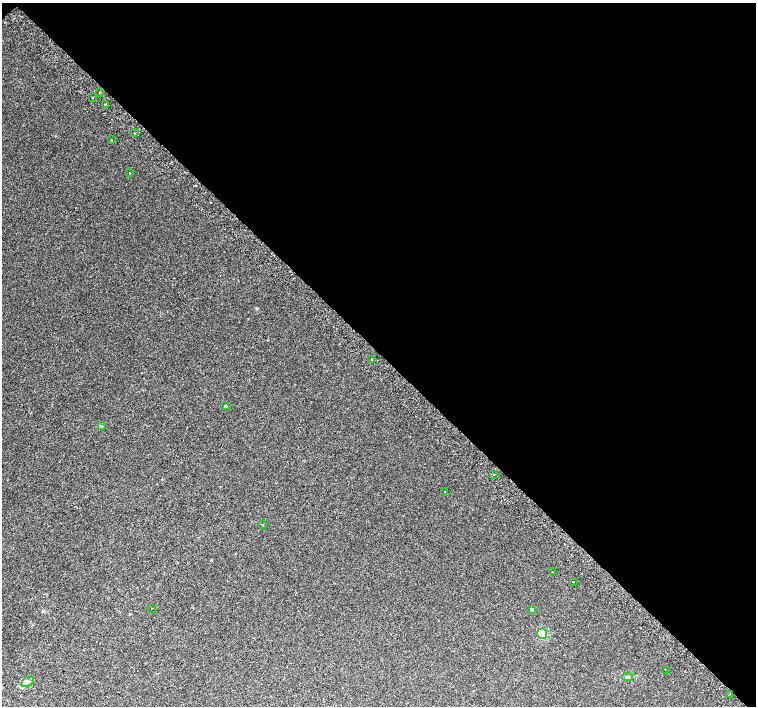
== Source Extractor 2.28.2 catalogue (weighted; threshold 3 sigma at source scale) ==
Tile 3 of 4 x 4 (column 3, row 1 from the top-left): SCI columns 3049-4555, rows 4478-5885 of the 6092 x 6075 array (HDU 1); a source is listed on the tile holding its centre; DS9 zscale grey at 2 x 2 block average (1 PNG px = mean of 2 x 2 image px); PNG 758 x 708 px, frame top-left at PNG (2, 3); each listed source drawn as its Kron ellipse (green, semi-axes under 4 px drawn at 4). Shown black and unused: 50% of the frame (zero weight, under 2 of 3 exposures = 2% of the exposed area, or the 3 px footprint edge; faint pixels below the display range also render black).
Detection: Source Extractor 2.28.2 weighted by HDU 2 'WHT'; one run over the whole footprint, this tile lists its part. Background 0.00436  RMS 0.0038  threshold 0.017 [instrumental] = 3 sigma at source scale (4.5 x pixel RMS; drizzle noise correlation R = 1.50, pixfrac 1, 0.0396/0.0396 arcsec/px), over >= 5 px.
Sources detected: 22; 1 cosmic-ray / hot-pixel residue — neither listed nor drawn; the other 21 listed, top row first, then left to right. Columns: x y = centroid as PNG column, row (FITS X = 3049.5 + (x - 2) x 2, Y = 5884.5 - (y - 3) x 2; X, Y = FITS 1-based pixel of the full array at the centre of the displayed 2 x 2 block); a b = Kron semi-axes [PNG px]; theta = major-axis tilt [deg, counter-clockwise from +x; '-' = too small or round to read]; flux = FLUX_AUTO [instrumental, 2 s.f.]
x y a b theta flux
100 93 2 2 - 0.61
93 97 2 2 - 1.1
105 104 2 2 - 1.9
135 133 2 2 - 1.3
111 140 2 2 - 0.49
130 173 2 2 - 0.98
372 359 2 2 - 1.4
226 406 2 2 - 3.3
101 426 3 3 - 0.61
494 475 2 2 - 2.4
445 492 2 2 - 0.55
263 525 2 2 - 0.67
552 572 2 2 - 0.37
573 581 2 2 - 1.8
152 608 2 2 - 1.4
532 609 3 3 - 1.2
542 634 5 5 - 15
665 669 2 2 - 0.62
627 677 5 3 - 1.3
27 682 7 4 32 2.6
730 694 2 2 - 0.45
Diffuse or blended objects may show on this block-average render without a row.